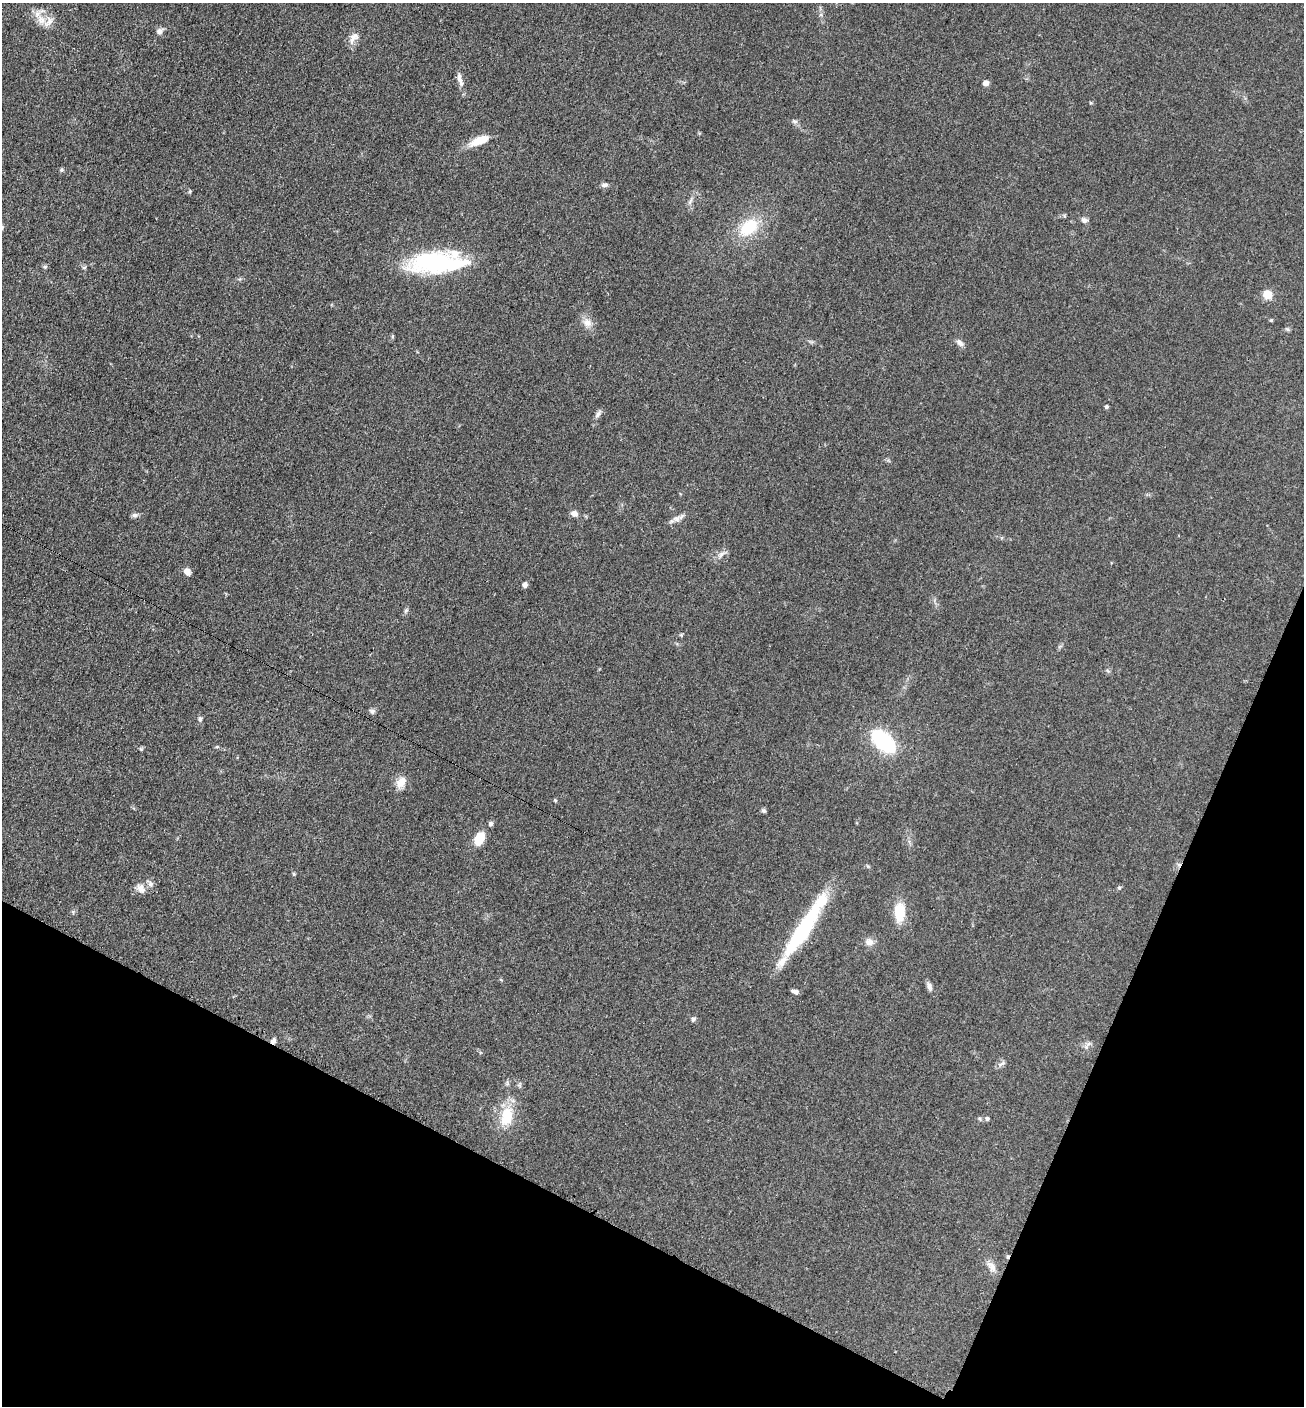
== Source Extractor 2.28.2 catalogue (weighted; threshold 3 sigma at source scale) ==
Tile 15 of 4 x 4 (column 3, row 4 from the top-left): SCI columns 2895-4196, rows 15-1418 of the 5654 x 5645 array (HDU 1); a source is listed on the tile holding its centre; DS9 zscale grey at full resolution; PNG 1306 x 1408 px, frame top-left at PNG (2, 3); no overlay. Shown black and unused: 21% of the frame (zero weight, under 3 of 4 exposures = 2% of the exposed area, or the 3 px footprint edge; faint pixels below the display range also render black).
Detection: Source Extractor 2.28.2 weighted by HDU 2 'WHT'; one run over the whole footprint, this tile lists its part. Background 0.0669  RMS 0.0062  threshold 0.0278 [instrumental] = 3 sigma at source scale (4.5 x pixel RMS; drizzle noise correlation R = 1.50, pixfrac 1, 0.05/0.05 arcsec/px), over >= 5 px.
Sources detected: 55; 1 inside a brighter object's white glare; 1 cosmic-ray / hot-pixel residue — not listed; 3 inside a brighter listed object's ellipse — not listed separately; the other 50 listed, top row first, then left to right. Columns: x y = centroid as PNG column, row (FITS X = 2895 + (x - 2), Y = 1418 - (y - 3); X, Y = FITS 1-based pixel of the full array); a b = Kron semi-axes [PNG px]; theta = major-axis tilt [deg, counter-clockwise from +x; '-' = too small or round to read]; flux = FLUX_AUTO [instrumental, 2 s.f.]
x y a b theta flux
41 20 15 9 -54 6.5
159 31 8 8 - 2.3
353 38 17 9 52 4.3
460 79 21 6 -73 3.8
986 83 5 5 - 3.6
795 121 8 5 -18 1.4
479 141 22 8 21 11
62 170 6 5 - 0.93
605 185 8 5 8 1.7
1084 220 8 6 -20 2.1
749 227 23 15 42 23
436 263 66 22 2 68
45 267 5 5 - 0.96
84 267 6 4 19 0.76
1267 294 5 5 - 24
1271 320 4 4 - 0.66
587 323 12 10 -58 4.6
960 343 12 6 -46 2.4
1106 407 4 4 - 0.98
598 414 11 6 50 2
574 513 7 6 - 3.4
135 515 8 6 11 1.7
677 519 11 9 13 3.1
721 554 9 5 37 2.1
187 572 8 7 - 3.4
525 585 6 5 - 2.2
406 611 8 5 70 1.2
372 711 7 6 - 1.3
200 719 7 6 - 1.5
883 741 19 11 -43 70
401 782 16 10 54 5.8
555 800 5 4 - 0.68
764 811 6 4 -42 1
490 824 7 6 - 1.3
480 838 15 9 64 11
294 874 6 3 -71 0.66
151 884 7 7 - 1.9
1119 888 5 4 - 0.9
141 889 14 9 -48 3.9
899 912 14 9 -89 20
802 931 65 16 56 53
869 942 12 9 -15 3.3
929 986 11 6 -68 2.2
795 991 8 5 -18 1.8
693 1019 6 5 - 1.3
273 1041 7 6 - 1.9
1002 1064 12 3 36 1.5
507 1116 25 15 81 17
987 1119 6 5 - 1.4
992 1267 17 8 -53 4.3
Overlapping masked pixels (flux is a lower limit): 1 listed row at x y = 273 1041
Unlisted compact peaks at least as high as the median listed source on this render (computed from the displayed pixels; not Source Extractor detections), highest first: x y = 141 749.